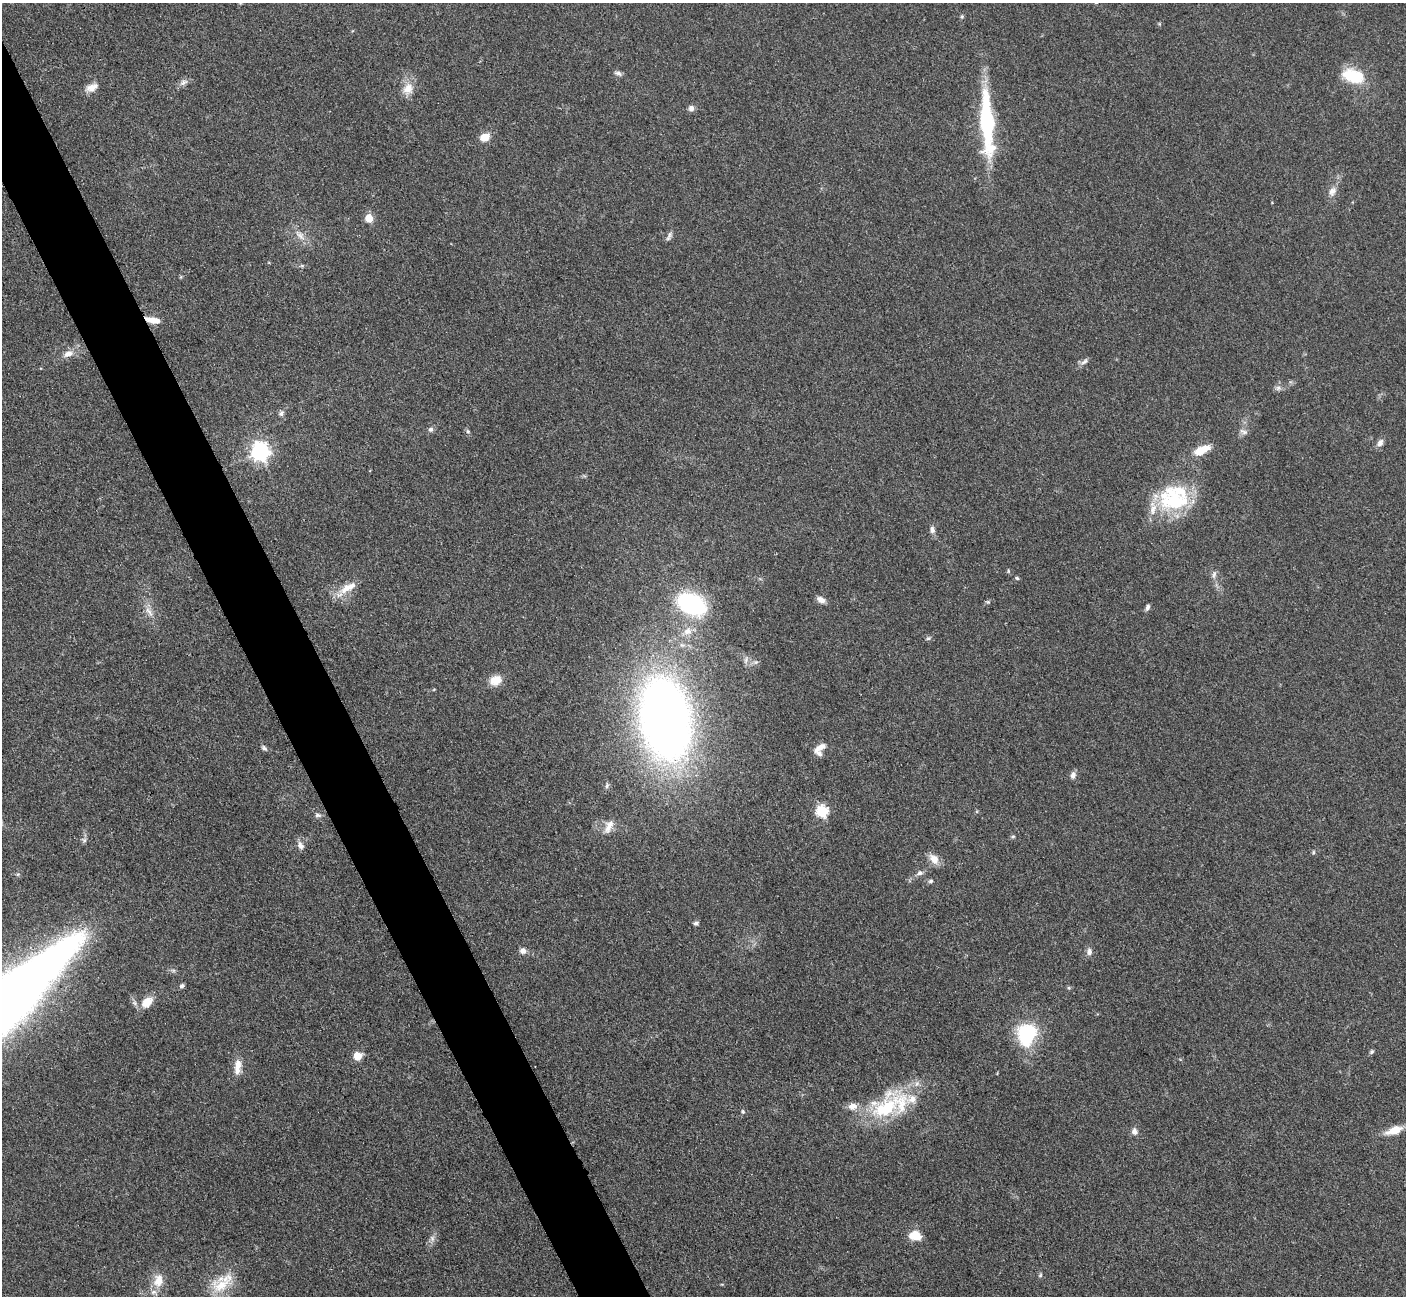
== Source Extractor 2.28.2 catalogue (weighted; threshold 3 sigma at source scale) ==
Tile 11 of 4 x 4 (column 3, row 3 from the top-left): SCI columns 2824-4227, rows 1593-2886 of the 5647 x 5638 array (HDU 1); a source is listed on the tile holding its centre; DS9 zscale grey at full resolution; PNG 1408 x 1298 px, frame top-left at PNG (2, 3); no overlay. Shown black and unused: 5% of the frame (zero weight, under 3 of 4 exposures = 2% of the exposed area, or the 3 px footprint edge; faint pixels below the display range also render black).
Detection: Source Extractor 2.28.2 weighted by HDU 2 'WHT'; one run over the whole footprint, this tile lists its part. Background 0.0833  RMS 0.0058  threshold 0.026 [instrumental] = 3 sigma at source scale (4.5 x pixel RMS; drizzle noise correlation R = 1.50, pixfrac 1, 0.05/0.05 arcsec/px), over >= 5 px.
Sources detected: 84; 10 inside a brighter listed object's ellipse — not listed separately; the other 74 listed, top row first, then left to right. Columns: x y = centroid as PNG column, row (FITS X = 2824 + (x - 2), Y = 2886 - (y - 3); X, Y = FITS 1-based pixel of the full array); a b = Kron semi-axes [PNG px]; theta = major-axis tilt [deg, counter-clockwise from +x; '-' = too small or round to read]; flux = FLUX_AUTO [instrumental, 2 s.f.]
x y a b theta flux
962 16 5 5 - 0.77
618 73 11 5 -18 1.8
1353 76 24 14 -18 24
184 82 11 7 28 2.6
91 87 16 9 25 5.1
408 89 17 14 68 7.5
691 108 7 6 - 2.6
986 120 79 15 -87 57
485 137 11 8 22 6.7
1332 191 13 9 60 4
369 218 5 5 - 16
300 235 19 8 -46 5.5
669 235 11 6 62 2
302 266 7 4 -19 0.89
153 320 19 7 -12 6.1
68 354 13 8 24 4.9
1084 361 13 6 35 2.2
1278 388 8 6 2 1.9
281 413 9 6 56 1.9
431 429 7 7 - 1.6
468 431 6 5 - 1.1
1243 432 13 5 -25 2.1
1380 443 11 7 51 2.7
1202 450 22 9 23 11
260 452 7 7 - 250
1174 500 41 30 -13 47
932 530 9 7 -87 2.4
1214 574 12 6 74 2.3
1017 578 5 4 - 0.86
348 587 28 10 28 9.5
821 600 11 7 -25 3.3
988 602 6 5 - 0.85
692 604 29 18 -25 74
1147 607 9 5 72 1.6
149 612 17 6 -55 4
688 631 13 11 28 5.8
928 638 7 5 20 1.1
746 660 12 5 77 2
495 680 14 11 20 8.1
665 719 58 35 -81 630
820 747 17 7 31 4.8
264 748 9 5 -40 1.5
1073 775 9 6 71 2.6
607 786 8 5 64 1.3
822 811 6 6 - 56
318 815 9 5 -6 1.6
609 827 21 9 65 5.6
1013 836 6 4 1 0.78
84 840 7 5 -48 1.4
300 845 11 8 -57 3
1313 852 6 4 90 0.73
934 859 15 10 -47 5.6
920 873 9 7 14 2.2
931 881 6 6 - 1.3
696 923 8 4 7 1.2
523 951 8 7 - 3.2
1089 952 10 7 88 2.6
182 986 6 5 - 1.4
1069 988 6 4 -44 0.79
147 1002 17 11 44 8.6
2 1004 149 31 42 1100
1027 1034 23 18 74 42
1372 1052 7 5 53 1
357 1056 5 5 - 15
237 1065 16 10 75 6.2
886 1108 41 33 22 43
743 1111 5 5 - 1.1
1394 1130 19 8 19 11
1134 1131 9 8 - 2.6
915 1235 11 9 -4 11
432 1238 9 6 -75 2.2
1040 1275 6 5 - 0.93
158 1281 20 13 82 9.3
221 1285 31 21 9 19
Overlapping masked pixels (flux is a lower limit): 1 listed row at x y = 153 320
Isophote crosses this tile's border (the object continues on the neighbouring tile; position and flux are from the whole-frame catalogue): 1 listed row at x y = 2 1004